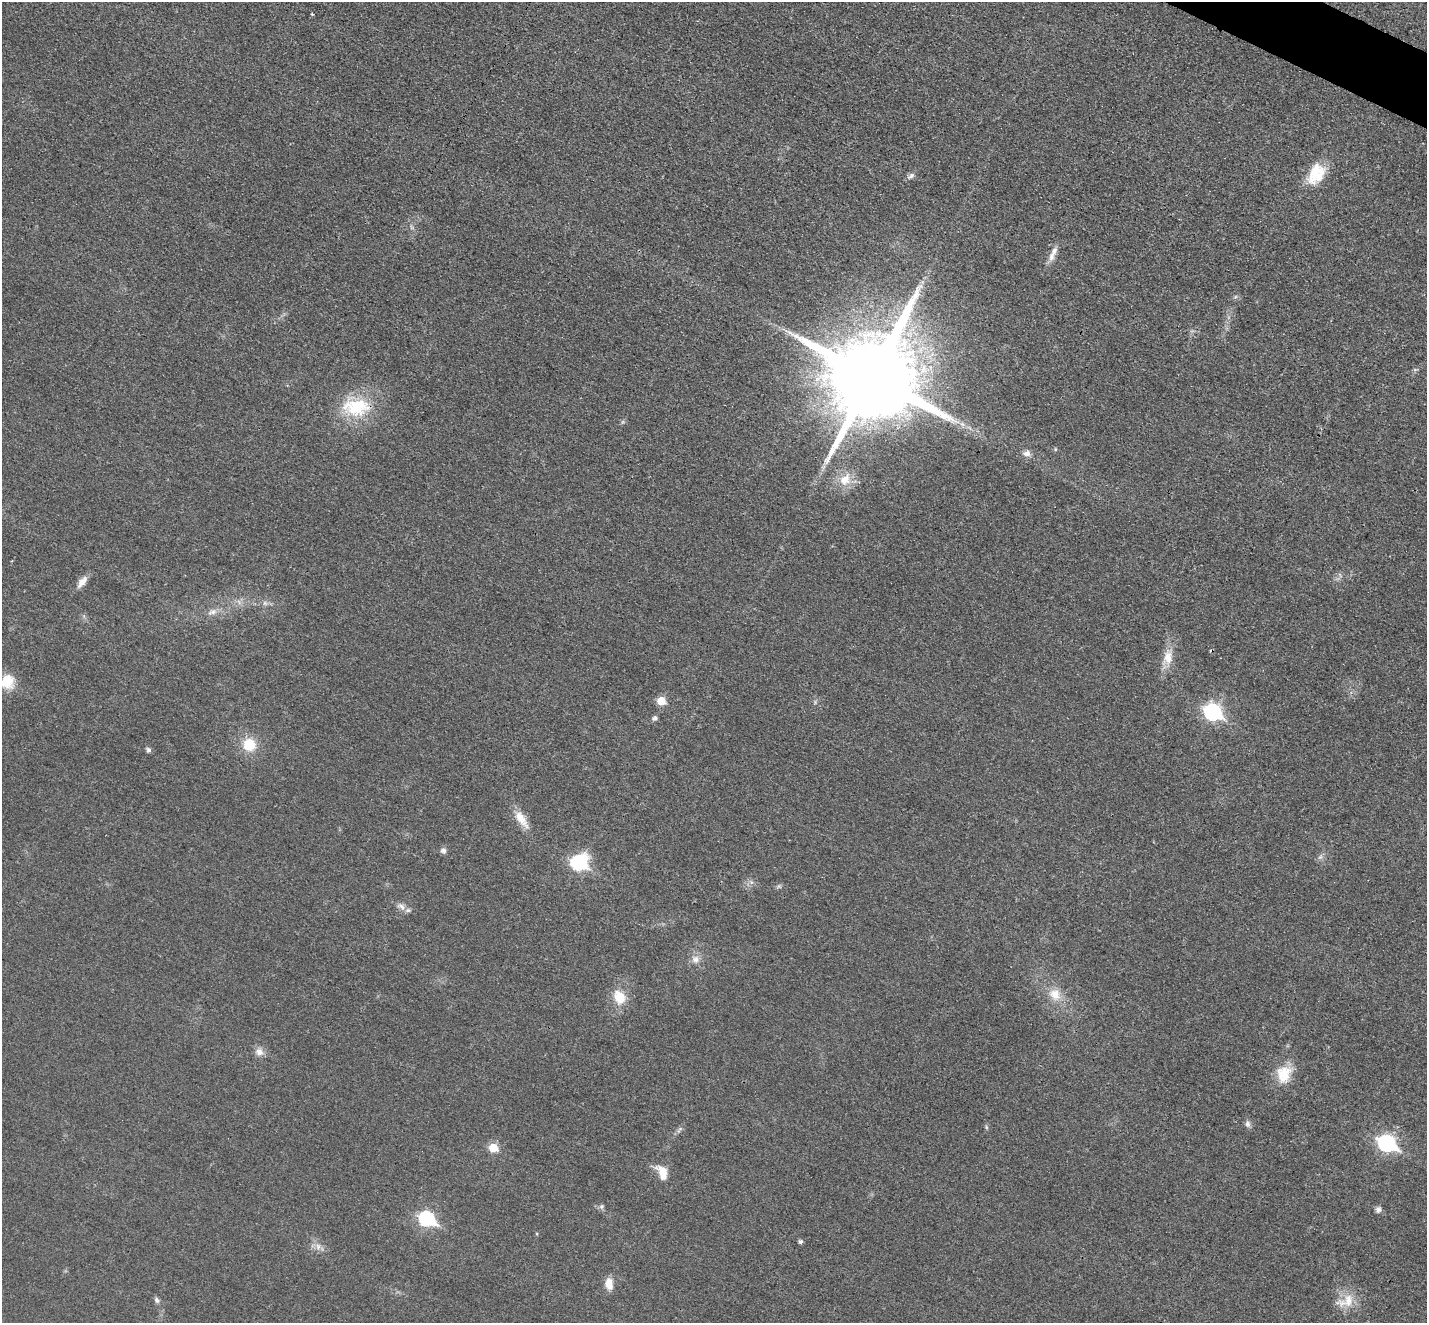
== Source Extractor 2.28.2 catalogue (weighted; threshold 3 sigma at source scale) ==
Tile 10 of 4 x 4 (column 2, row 3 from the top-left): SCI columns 1444-2868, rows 1621-2941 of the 5735 x 5745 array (HDU 1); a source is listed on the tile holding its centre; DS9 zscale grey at full resolution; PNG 1429 x 1325 px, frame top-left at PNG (2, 2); no overlay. Shown black and unused: <1% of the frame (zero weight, under 3 of 4 exposures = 2% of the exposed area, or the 3 px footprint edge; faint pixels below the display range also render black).
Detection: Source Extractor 2.28.2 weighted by HDU 2 'WHT'; one run over the whole footprint, this tile lists its part. Background 0.0182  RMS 0.0051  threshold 0.023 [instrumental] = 3 sigma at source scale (4.5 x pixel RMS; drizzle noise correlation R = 1.50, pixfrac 1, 0.05/0.05 arcsec/px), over >= 5 px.
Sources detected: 47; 1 inside a brighter object's white glare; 1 cosmic-ray / hot-pixel residue — not listed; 1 inside a brighter listed object's ellipse — not listed separately; the other 44 listed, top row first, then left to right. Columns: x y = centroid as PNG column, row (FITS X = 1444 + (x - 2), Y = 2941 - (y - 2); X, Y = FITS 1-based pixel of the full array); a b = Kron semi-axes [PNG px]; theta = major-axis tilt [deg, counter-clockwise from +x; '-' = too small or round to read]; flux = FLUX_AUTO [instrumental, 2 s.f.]
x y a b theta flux
312 14 4 2 - 0.4
1316 174 29 19 63 16
911 176 11 6 33 1.7
1051 257 12 8 82 3.2
872 377 24 23 - 11000
356 407 42 26 0 28
1055 449 5 3 - 0.52
1026 453 11 8 6 2.7
845 479 18 14 40 9.2
82 582 17 8 51 4.1
265 603 7 6 - 1.4
212 612 14 7 18 3
1168 657 23 13 84 8.1
7 681 18 16 87 11
661 701 6 6 - 12
1212 712 8 7 - 130
654 718 7 5 6 1.2
249 745 15 15 - 12
148 750 7 5 -74 1.4
521 819 28 11 -55 7.8
443 851 8 7 - 1.7
1320 857 7 5 43 1.2
579 863 9 8 - 86
779 886 6 6 - 0.95
402 907 12 7 -56 2.9
695 959 12 10 -12 3.5
1055 994 18 15 -47 8.7
619 997 17 13 -58 11
259 1052 11 10 - 3.5
1284 1074 24 18 81 13
1248 1124 9 7 -75 1.8
986 1127 6 4 -72 0.68
679 1130 11 4 51 1.4
1387 1143 9 7 -28 140
493 1148 6 5 - 17
663 1172 18 10 -45 7.2
601 1206 7 7 - 1.2
1378 1209 8 7 - 1.8
427 1219 8 7 - 80
801 1242 4 4 - 1.4
318 1246 9 7 78 2.4
609 1284 15 9 -82 5.1
157 1300 9 6 -70 1.4
1346 1301 29 16 21 10
Isophote crosses this tile's border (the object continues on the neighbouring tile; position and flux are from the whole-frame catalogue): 1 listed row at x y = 7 681